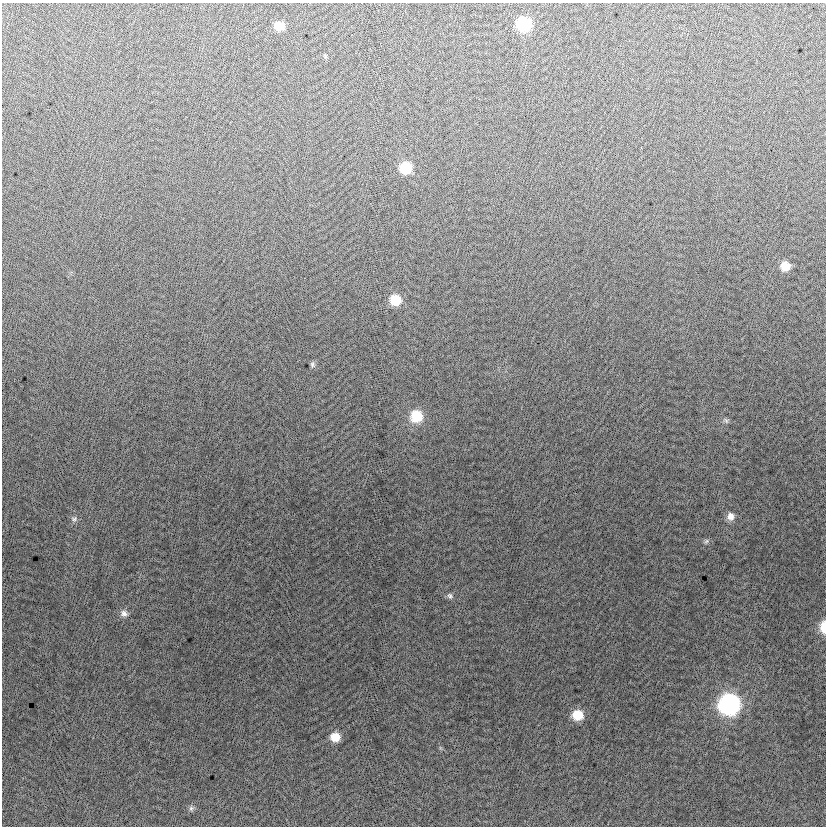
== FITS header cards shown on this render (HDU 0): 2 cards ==
NAXIS1  =                  824
NAXIS2  =                  824

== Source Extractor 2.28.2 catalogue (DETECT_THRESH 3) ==
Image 824 x 824 px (HDU 0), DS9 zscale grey, 1 PNG px = 1 image px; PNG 828 x 828 px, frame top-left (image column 1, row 824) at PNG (2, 3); no overlay
Background -8.54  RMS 13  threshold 37.6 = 3 sigma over >= 5 px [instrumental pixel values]
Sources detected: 18; all 18 listed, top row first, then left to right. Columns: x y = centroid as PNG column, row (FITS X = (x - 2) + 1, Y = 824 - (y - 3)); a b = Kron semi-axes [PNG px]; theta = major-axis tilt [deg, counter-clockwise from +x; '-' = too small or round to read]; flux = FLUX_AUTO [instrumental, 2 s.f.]
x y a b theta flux
524 24 10 9 - 62000
279 26 9 8 - 12000
405 168 10 9 - 27000
785 266 9 9 - 13000
395 300 10 9 - 20000
312 364 7 5 86 2000
416 416 11 11 - 27000
726 421 8 5 -62 1600
730 516 10 9 - 5800
74 519 9 7 15 2600
706 541 7 6 - 1800
450 596 9 7 -48 2600
124 613 10 9 - 4500
824 627 11 6 -90 16000
729 704 11 11 - 280000
577 715 10 9 - 19000
335 737 9 9 - 12000
191 808 7 7 - 2200
At the frame edge (FLAGS 8, measured only in part): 1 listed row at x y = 824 627